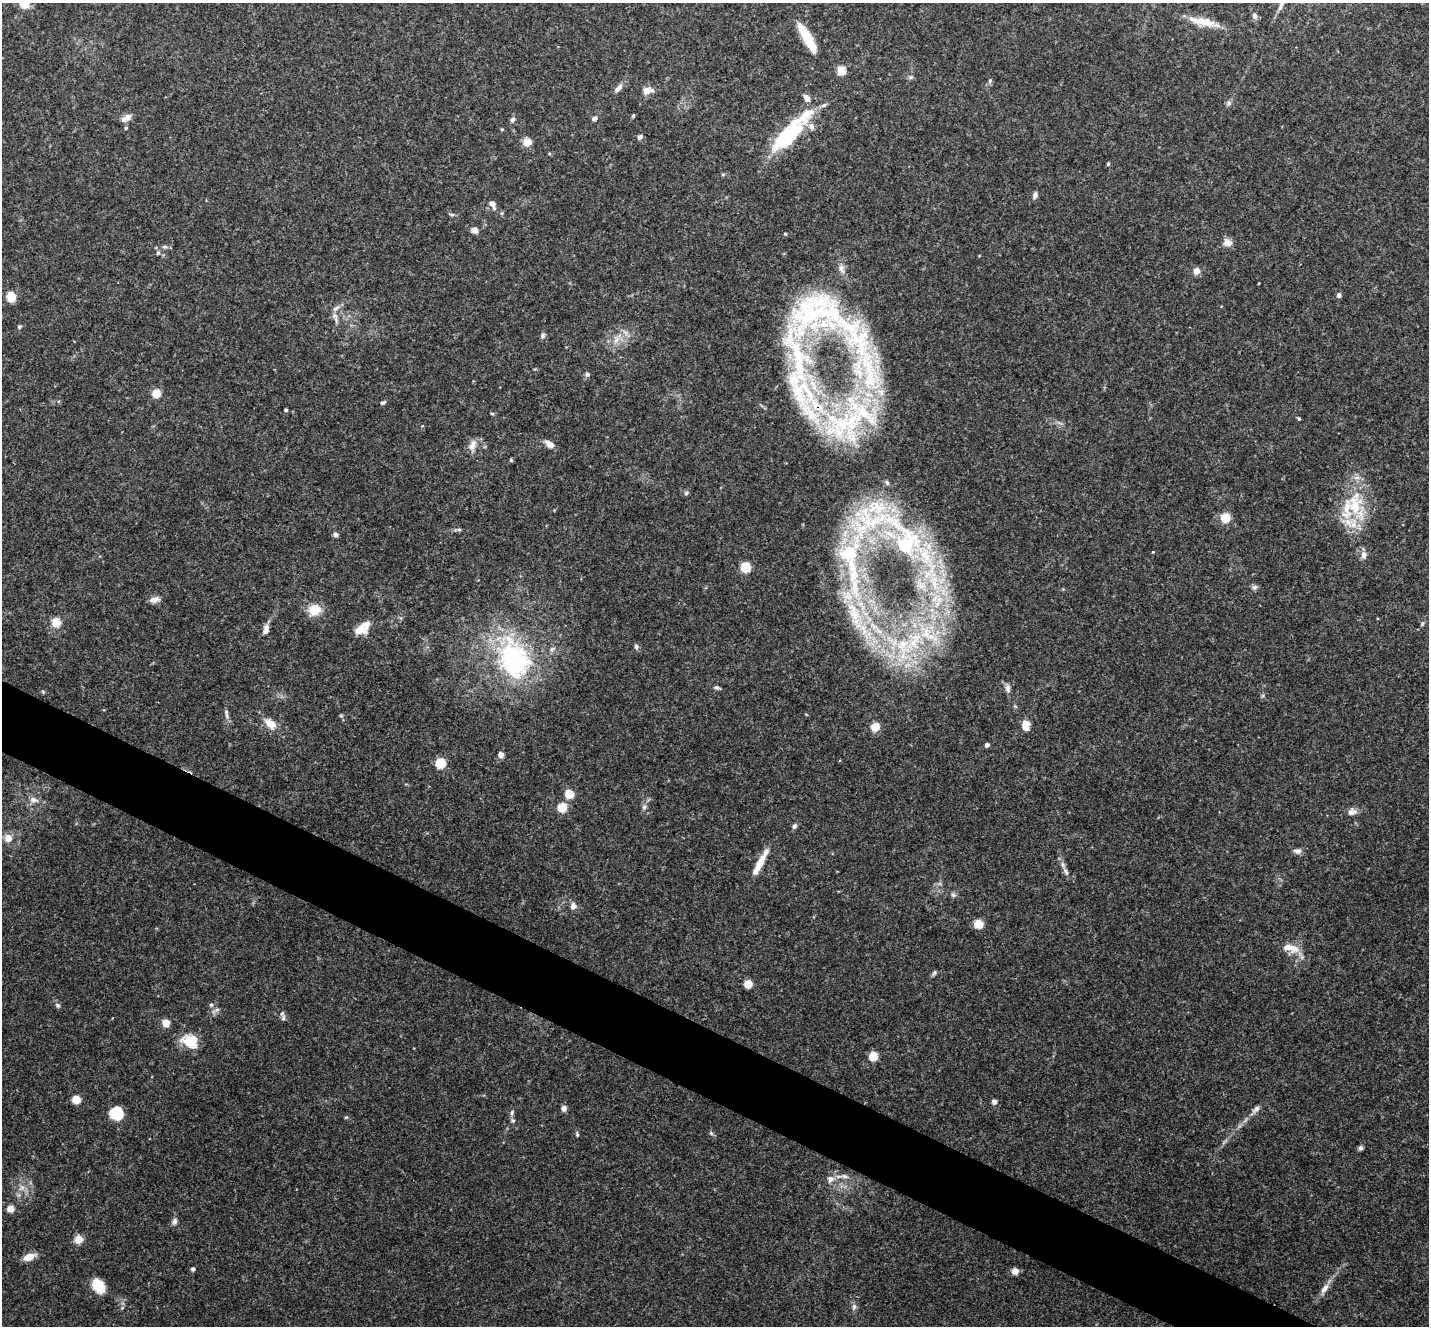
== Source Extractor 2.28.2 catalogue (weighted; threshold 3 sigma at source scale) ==
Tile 6 of 4 x 4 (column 2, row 2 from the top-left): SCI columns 1434-2860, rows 2933-4256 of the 5718 x 5728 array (HDU 1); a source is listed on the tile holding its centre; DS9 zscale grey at full resolution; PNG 1431 x 1328 px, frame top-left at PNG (2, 3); no overlay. Shown black and unused: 5% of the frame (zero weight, under 3 of 4 exposures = <1% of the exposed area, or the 3 px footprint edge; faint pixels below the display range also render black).
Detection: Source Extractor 2.28.2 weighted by HDU 2 'WHT'; one run over the whole footprint, this tile lists its part. Background 0.113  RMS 0.007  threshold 0.0314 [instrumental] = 3 sigma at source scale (4.5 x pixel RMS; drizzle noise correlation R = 1.50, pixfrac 1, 0.05/0.05 arcsec/px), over >= 5 px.
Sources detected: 140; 14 inside a brighter listed object's ellipse — not listed separately; the other 126 listed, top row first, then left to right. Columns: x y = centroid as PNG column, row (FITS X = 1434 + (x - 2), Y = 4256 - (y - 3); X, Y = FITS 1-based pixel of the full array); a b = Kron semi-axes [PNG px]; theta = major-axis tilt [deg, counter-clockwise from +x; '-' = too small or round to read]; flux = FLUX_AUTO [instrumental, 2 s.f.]
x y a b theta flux
24 3 7 6 - 16
1255 16 8 6 -72 2.5
1202 21 37 9 -12 13
807 38 33 8 -60 22
841 70 5 5 - 27
910 77 7 5 20 1.5
990 81 6 5 - 1.3
618 88 13 6 50 3.7
647 90 13 8 11 6.3
1229 103 7 6 - 1.9
633 116 4 3 - 1.2
127 118 14 7 28 4.3
594 118 7 5 32 1.9
513 119 7 5 56 1.9
126 128 5 4 - 0.81
502 129 4 4 - 0.75
788 135 59 19 46 52
640 137 6 5 - 2.3
527 142 9 8 - 7.4
1108 164 4 3 - 1
723 174 6 3 19 0.82
1035 195 8 5 73 2.5
493 204 13 7 -65 3.8
452 214 8 4 -8 1.2
474 230 10 7 -10 3.4
1227 242 12 10 -22 4.5
165 247 7 5 0 1.7
158 253 6 5 - 1.4
979 256 4 3 - 0.55
1196 271 4 4 - 11
1259 283 3 2 - 0.57
1339 295 6 5 - 1.9
11 297 6 5 - 23
820 312 100 56 -15 150
335 317 15 6 -72 3.5
19 327 6 5 - 1.1
543 336 8 6 66 1.7
616 340 11 5 45 3.7
587 374 7 6 - 1.7
801 377 171 35 -78 150
156 393 6 6 - 15
383 402 7 4 30 1.3
286 410 4 3 - 1.2
492 414 5 3 - 0.83
1299 418 5 4 - 0.88
845 423 83 51 16 130
550 444 13 7 -33 4.6
472 445 15 9 64 5.8
511 460 5 4 - 0.9
887 483 7 5 -72 1.6
686 493 6 6 - 1.3
1355 506 36 22 85 38
1225 518 7 7 - 16
459 530 6 4 -1 1.2
335 534 6 6 - 2
900 541 130 37 -40 220
1153 552 3 3 - 0.53
850 555 98 28 -86 120
1363 555 10 7 -90 3.7
745 567 6 6 - 21
1254 587 9 6 16 1.9
154 599 13 7 12 4
314 610 16 14 15 11
56 622 14 13 - 7.8
1422 624 8 4 63 1.3
266 629 14 7 74 4.2
360 630 21 11 44 10
914 642 39 21 63 54
636 646 7 5 -88 1.6
514 660 57 40 -67 110
717 687 8 5 -22 1.6
1008 688 12 6 -86 2.8
43 692 6 4 -20 0.86
226 713 16 5 -83 2.7
341 716 5 5 - 0.92
270 724 17 10 -41 8.5
1026 726 12 8 -84 7.8
875 727 8 7 - 10
987 745 4 4 - 2.5
501 755 6 5 - 4.4
440 763 6 6 - 27
569 794 6 6 - 14
34 800 14 8 -15 4.4
644 807 7 5 47 1.7
562 808 6 6 - 19
1352 812 12 8 14 4.3
794 826 7 5 57 2.1
8 838 9 9 - 6.1
1297 851 10 7 3 2.8
759 864 31 7 62 13
1066 872 14 6 -63 3.3
953 895 7 6 - 1.7
573 906 9 8 - 3.4
979 924 10 9 - 7.2
1293 948 15 13 -25 8.9
934 973 8 4 64 1.3
748 984 6 5 - 11
58 1005 7 5 -40 1.6
211 1005 6 5 - 1.3
283 1018 8 5 80 1.4
166 1023 6 6 - 9.4
190 1041 20 15 -18 16
873 1056 6 5 - 19
76 1100 6 6 - 11
994 1102 6 6 - 2.6
564 1108 6 6 - 3.2
1256 1109 13 6 39 3.1
512 1112 8 5 75 1.7
117 1114 12 11 - 21
346 1117 5 4 - 0.83
513 1121 6 6 - 1.5
711 1133 7 4 -45 1.1
577 1134 7 4 -76 1.1
1360 1148 6 5 - 1.8
844 1176 10 6 -18 2.8
830 1179 12 10 53 4.9
22 1187 8 6 54 3.1
10 1209 9 8 - 4
175 1221 8 6 68 2.4
79 1239 6 6 - 11
29 1257 12 7 23 9
193 1269 5 5 - 1.4
1015 1271 6 6 - 4.8
98 1286 17 11 -56 14
1325 1288 16 7 54 5.1
854 1307 9 6 -82 2.2
Overlapping masked pixels (flux is a lower limit): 3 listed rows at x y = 801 377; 845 423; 900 541
Isophote crosses this tile's border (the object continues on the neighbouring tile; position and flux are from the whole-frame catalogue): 1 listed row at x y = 24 3